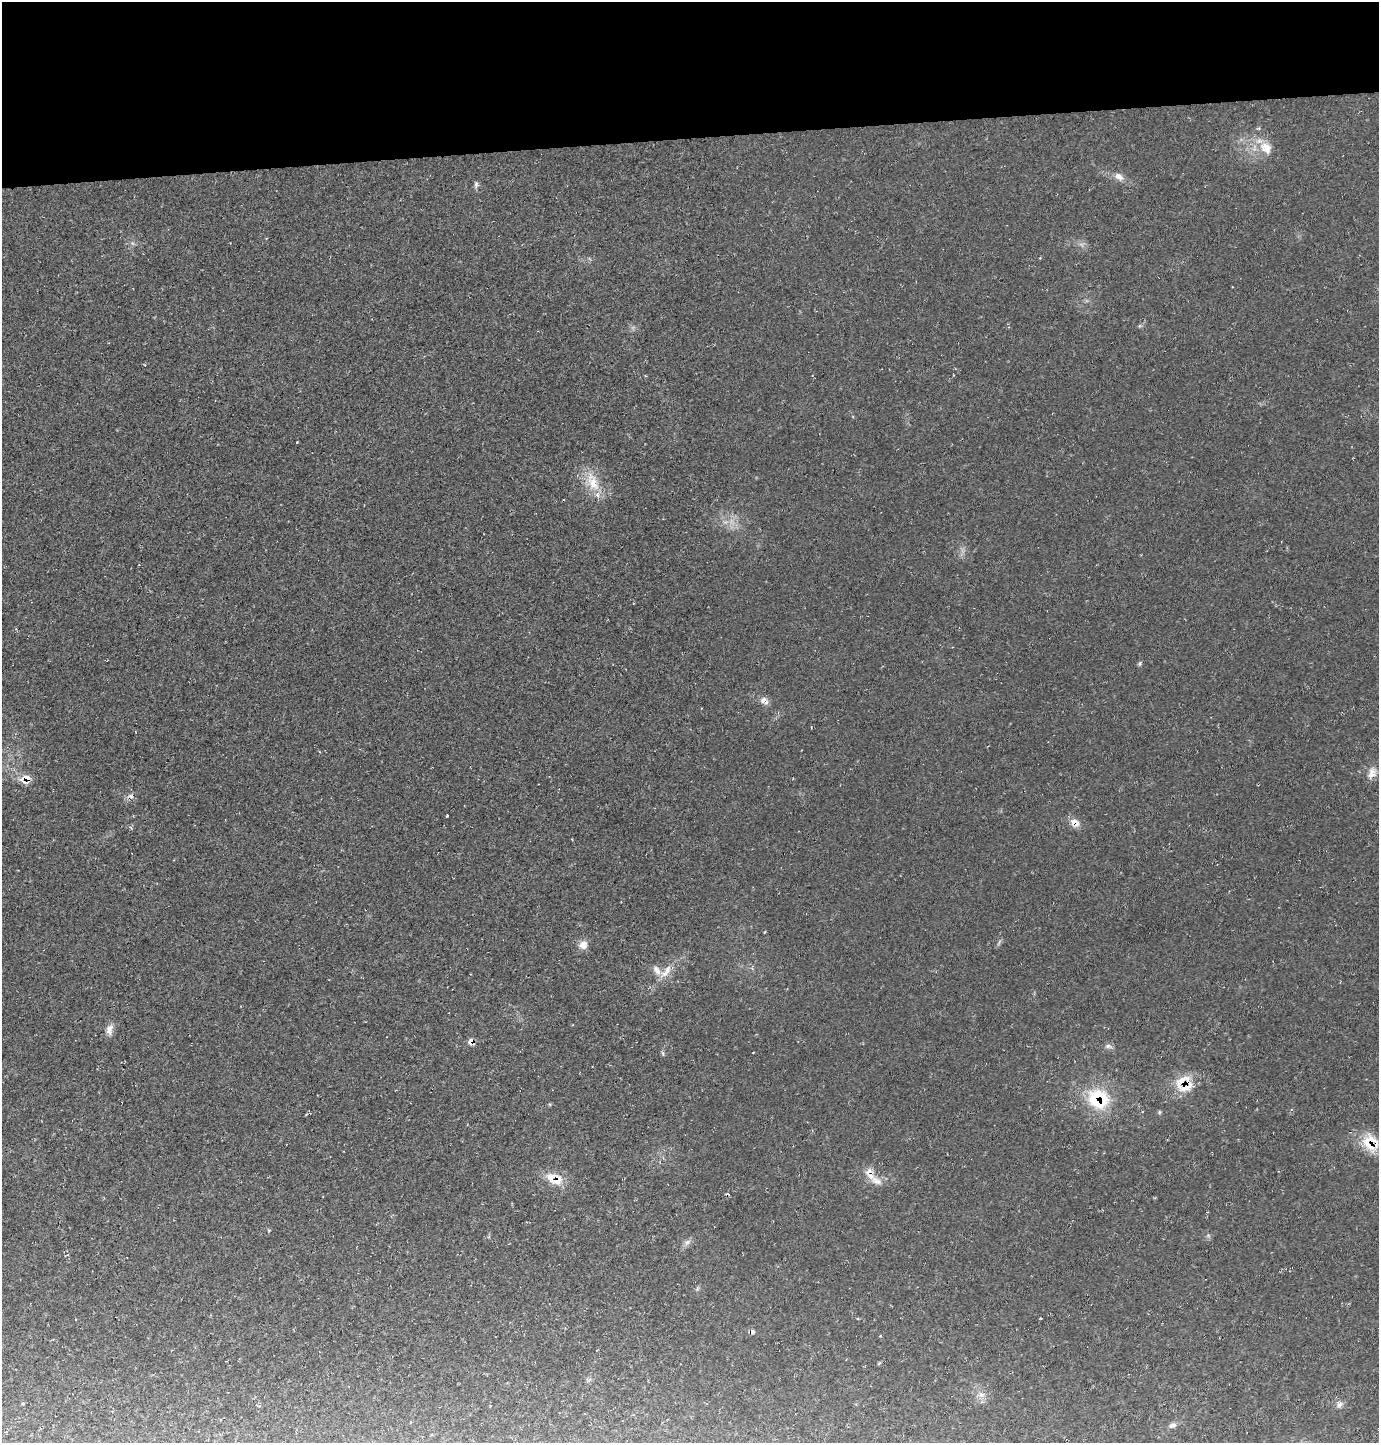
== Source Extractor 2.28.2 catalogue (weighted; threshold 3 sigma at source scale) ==
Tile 2 of 3 x 3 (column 2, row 1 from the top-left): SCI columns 1471-2847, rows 2884-4324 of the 4309 x 4326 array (HDU 1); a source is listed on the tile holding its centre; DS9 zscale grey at full resolution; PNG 1381 x 1445 px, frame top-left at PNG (2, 2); no overlay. Shown black and unused: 10% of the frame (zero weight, under 2 of 3 exposures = <1% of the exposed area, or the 3 px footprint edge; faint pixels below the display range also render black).
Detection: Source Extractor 2.28.2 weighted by HDU 2 'WHT'; one run over the whole footprint, this tile lists its part. Background 0.0209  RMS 0.0061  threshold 0.0273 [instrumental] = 3 sigma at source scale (4.5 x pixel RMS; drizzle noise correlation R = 1.50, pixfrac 1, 0.05/0.05 arcsec/px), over >= 5 px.
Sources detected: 38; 1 too faint to see at this stretch — not listed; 4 inside a brighter listed object's ellipse — not listed separately; the other 33 listed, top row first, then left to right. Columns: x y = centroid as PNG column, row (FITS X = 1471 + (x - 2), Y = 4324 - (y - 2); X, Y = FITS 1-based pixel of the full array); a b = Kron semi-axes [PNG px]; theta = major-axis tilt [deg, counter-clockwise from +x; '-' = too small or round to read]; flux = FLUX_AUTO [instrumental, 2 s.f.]
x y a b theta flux
1259 128 6 4 -6 0.87
1266 148 20 15 -45 11
1119 177 13 8 -37 4.2
476 185 10 5 84 1.5
297 442 2 2 - 0.39
592 482 31 14 -68 15
1140 663 5 5 - 0.97
763 700 10 8 43 3.1
1372 773 18 11 63 5.2
26 779 10 9 - 8.2
130 796 8 5 -18 2
447 816 5 2 - 0.66
1075 823 13 9 -33 5.3
583 945 10 9 - 5.4
666 972 24 8 50 7.5
109 1030 15 9 76 3.9
471 1041 11 7 48 3.2
1108 1046 9 6 -9 1.8
663 1053 8 4 -81 0.98
753 1053 3 2 - 0.43
1186 1087 24 14 34 12
1098 1099 28 24 -29 35
1159 1112 6 4 89 0.76
1368 1143 31 12 -64 13
554 1179 24 15 -22 11
876 1181 19 10 -24 6.5
687 1242 9 6 53 2.1
753 1332 7 4 68 1.3
879 1363 5 3 - 0.73
589 1380 8 3 45 0.92
981 1395 11 7 -7 3.2
1340 1404 10 8 19 2.4
1173 1425 11 6 19 2.2
Overlapping masked pixels (flux is a lower limit): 7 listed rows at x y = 26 779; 1075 823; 471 1041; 1186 1087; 1098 1099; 1368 1143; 554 1179